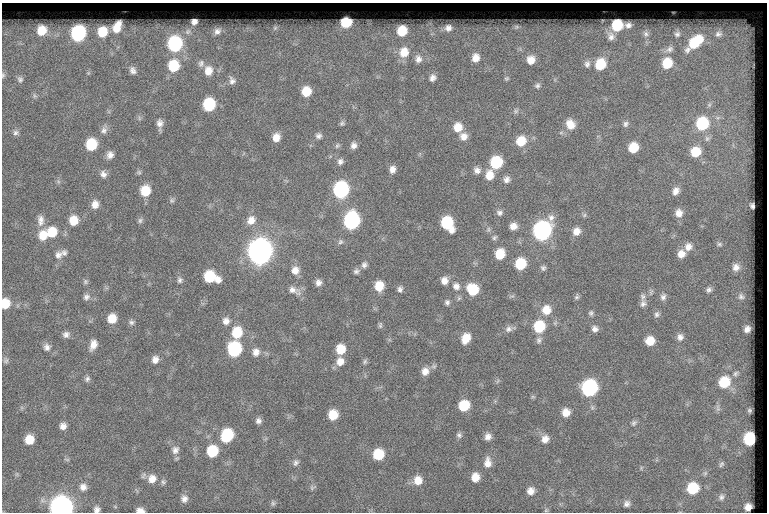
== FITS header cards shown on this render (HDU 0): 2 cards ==
NAXIS1  =                  765
NAXIS2  =                  510

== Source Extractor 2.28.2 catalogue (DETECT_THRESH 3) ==
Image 765 x 510 px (HDU 0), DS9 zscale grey, 1 PNG px = 1 image px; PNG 769 x 514 px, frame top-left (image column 1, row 510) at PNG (2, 3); no overlay
Background 56.3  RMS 6.5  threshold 19.6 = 3 sigma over >= 5 px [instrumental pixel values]
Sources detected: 192; all 192 listed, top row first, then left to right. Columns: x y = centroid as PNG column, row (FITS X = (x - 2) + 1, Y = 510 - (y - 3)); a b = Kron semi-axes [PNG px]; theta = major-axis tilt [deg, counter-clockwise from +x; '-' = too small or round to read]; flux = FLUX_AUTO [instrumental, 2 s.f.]
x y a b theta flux
194 22 5 5 - 2000
346 22 8 7 - 18000
617 25 8 8 - 19000
628 25 7 5 3 1700
117 27 11 7 65 6000
516 27 8 6 2 880
275 28 7 6 - 1000
448 28 10 8 6 2600
42 30 9 8 - 8200
188 31 9 8 - 2000
217 31 11 9 37 2600
402 31 8 8 - 11000
102 32 9 8 - 10000
78 34 10 9 - 59000
646 34 9 7 -65 1500
677 34 9 8 - 1600
718 34 13 11 22 4200
611 36 13 9 -77 2900
695 42 21 10 42 20000
175 44 10 9 - 56000
669 49 12 8 28 2400
404 52 13 12 - 8000
475 58 11 9 78 4400
418 59 11 9 -85 2900
531 60 10 10 - 5100
201 63 10 8 71 1900
667 63 10 9 - 11000
587 64 10 8 83 1900
600 64 10 9 - 14000
173 66 11 10 - 16000
133 70 11 8 -62 2000
208 71 13 10 -90 5200
88 73 7 4 71 610
3 75 9 5 81 900
433 78 9 8 - 2100
506 78 6 5 - 720
20 79 9 8 - 1400
232 81 10 8 -74 2000
537 86 8 7 - 1300
306 91 8 8 - 9100
35 96 8 5 -72 870
209 105 9 8 - 26000
516 111 7 6 - 940
342 123 7 6 - 830
702 123 10 9 - 26000
160 124 11 6 -89 2400
570 124 12 9 -61 5400
625 124 8 7 - 1200
458 127 10 9 - 6200
104 130 10 9 - 2000
16 133 8 7 - 1300
318 136 7 7 - 1500
463 136 9 9 - 3400
276 137 8 7 - 3900
707 138 8 7 - 1400
521 141 11 9 58 8800
91 144 9 8 - 16000
337 145 8 5 49 900
354 145 8 7 - 2100
633 148 8 7 - 10000
695 152 10 9 - 10000
110 155 8 7 - 2500
340 161 8 7 - 1700
496 162 9 8 - 23000
392 169 8 7 - 2600
477 170 9 8 - 2200
139 172 6 5 - 760
103 174 9 8 - 2100
489 175 11 9 80 5600
507 179 9 8 - 2100
341 190 10 9 - 79000
145 191 10 9 - 10000
676 191 10 7 66 2700
172 200 7 6 - 940
95 204 10 8 78 3400
752 206 5 4 - 1000
499 213 8 7 - 1500
679 213 9 8 - 3400
584 215 6 5 - 750
41 220 14 8 -87 2900
73 220 9 9 - 7300
140 220 8 6 88 1100
251 220 12 10 58 4000
351 221 10 9 - 92000
447 223 12 8 -61 26000
513 226 8 8 - 3200
488 229 7 5 62 830
542 231 11 9 62 160000
576 231 9 8 - 3700
52 232 11 10 - 9400
43 235 11 9 77 6500
494 238 8 5 51 940
340 242 8 6 46 1200
719 244 6 5 - 750
688 247 9 9 - 3000
260 252 11 10 - 540000
64 253 9 7 -74 1500
500 254 9 8 - 10000
681 254 9 8 - 3800
58 255 11 10 - 2500
520 264 9 8 - 16000
364 265 8 7 - 1500
736 267 5 5 - 1900
543 268 7 6 - 1100
295 270 10 9 - 3500
356 271 8 7 - 1400
210 277 12 8 -20 20000
180 280 8 7 - 1300
444 281 9 8 - 3000
85 282 7 7 - 930
318 282 7 7 - 2100
379 286 9 8 - 8200
456 286 10 10 - 2900
400 289 8 6 86 1400
294 290 18 8 -26 3300
473 290 10 9 - 16000
709 290 5 5 - 1000
86 297 9 8 - 1700
577 297 7 6 - 880
643 297 10 7 -85 1700
663 297 10 8 68 1800
741 297 5 4 - 610
447 302 7 7 - 1200
5 303 9 7 83 7600
643 304 10 8 89 1900
546 310 11 10 - 6600
591 313 7 6 - 1000
657 314 8 7 - 1500
112 318 9 8 - 6900
226 321 10 9 - 2700
131 322 7 7 - 1200
380 325 8 5 90 810
539 326 10 9 - 19000
508 329 10 8 20 1900
595 329 8 8 - 1900
747 329 5 4 - 1400
237 333 11 10 - 12000
66 334 8 7 - 1800
680 337 9 8 - 2000
466 338 10 7 65 6500
539 340 9 7 78 1500
650 341 9 8 - 6800
93 345 12 7 72 3800
47 347 10 9 - 2100
234 349 10 9 - 44000
341 349 9 8 - 8500
256 352 10 9 - 2900
6 360 8 6 57 970
155 360 9 7 81 2700
340 361 10 9 - 3800
365 361 7 5 60 910
425 371 10 9 - 3400
87 379 8 6 55 1200
724 382 8 8 - 12000
589 388 10 9 - 77000
533 397 6 4 -18 550
464 406 9 8 - 12000
566 412 9 8 - 4600
333 415 8 8 - 9000
258 421 7 7 - 1600
634 423 8 6 57 1100
63 426 7 7 - 2300
227 435 10 8 64 25000
459 435 8 6 -51 1100
488 437 8 7 - 2300
29 439 8 7 - 7000
545 439 10 9 - 3200
749 439 8 8 - 28000
175 450 11 9 71 2500
212 451 9 8 - 18000
378 454 9 8 - 14000
67 459 8 3 -13 560
296 463 9 7 67 1500
488 463 13 9 89 3600
721 464 9 5 53 800
475 477 8 7 - 5200
152 479 11 10 - 4100
418 480 10 9 - 5200
163 482 7 6 - 970
83 487 9 9 - 2500
312 487 9 6 14 970
693 488 10 9 - 18000
531 491 9 8 - 3100
721 497 12 10 72 2800
184 499 8 7 - 2100
273 503 8 6 77 920
627 504 9 8 - 1700
748 507 7 6 - 3700
61 508 10 10 - 390000
97 509 7 7 - 1700
140 510 7 4 -8 2800
546 510 5 5 - 570
At the frame edge (FLAGS 8, measured only in part): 5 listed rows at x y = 3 75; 5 303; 61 508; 97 509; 140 510